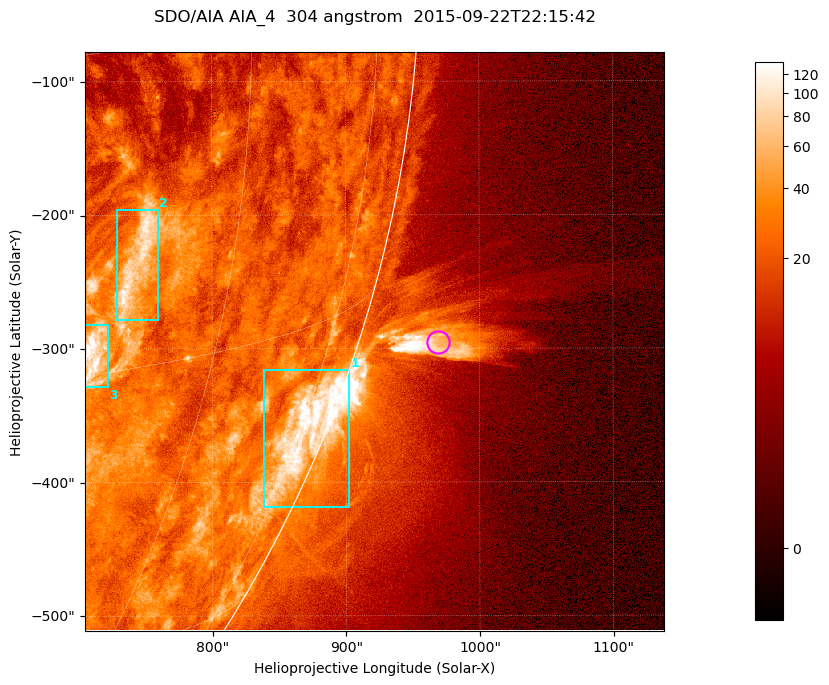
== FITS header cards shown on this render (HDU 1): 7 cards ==
TELESCOP= 'SDO/AIA '           / For AIA: SDO/AIA
INSTRUME= 'AIA_4   '           / For AIA: AIA_ATA1, AIA_ATA2, AIA_ATA3 or AIA_AT
WAVELNTH=                  304 / [angstrom] Wavelength
WAVEUNIT= 'angstrom'           / Wavelength unit: angstrom
DATE-OBS= '2015-09-22T22:15:42.124' / [ISO] Date when observation started; ISO 8
CTYPE1  = 'HPLN-TAN'           / CTYPE1; Typically HPLN
CTYPE2  = 'HPLT-TAN'           / CTYPE2; Typically HPLT

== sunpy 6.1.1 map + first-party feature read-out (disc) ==
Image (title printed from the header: SDO/AIA AIA_4  304 angstrom  2015-09-22T22:15:42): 722 x 722 px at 0.6 arcsec/px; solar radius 956 arcsec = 1593 px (partial field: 2.9% of the solar disc is inside the frame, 45% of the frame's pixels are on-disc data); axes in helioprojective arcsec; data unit not stated in the header (colour bar unlabelled)
Orientation: roll -0.132 deg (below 1 deg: not rotated)
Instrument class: DISC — disc imager (sunpy class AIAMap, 304 A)
Bright regions (active regions / flare kernels): reference = the on-disc median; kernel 7 px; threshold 5 sigma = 46.4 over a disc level ~23.2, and >= 1.15x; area >= 521 px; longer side >= 9 px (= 5.4 arcsec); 3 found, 3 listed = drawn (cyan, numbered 1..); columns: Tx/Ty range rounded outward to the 2 arcsec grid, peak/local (2 s.f.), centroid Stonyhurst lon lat
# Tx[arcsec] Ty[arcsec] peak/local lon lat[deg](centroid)
1 838..904 -420..-316 9.2 +77 -21
2 728..760 -280..-196 4.9 +52 -10
3 704..722 -328..-282 7.7 +50 -14
Off-limb structures (1.02-1.3 R_sun): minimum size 260 px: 11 found; the strongest spans PA ~250..255 deg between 1.02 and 1.14 R_sun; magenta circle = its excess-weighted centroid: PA ~255 deg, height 1.06 R_sun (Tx ~968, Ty ~-296 arcsec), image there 5.6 x the reference